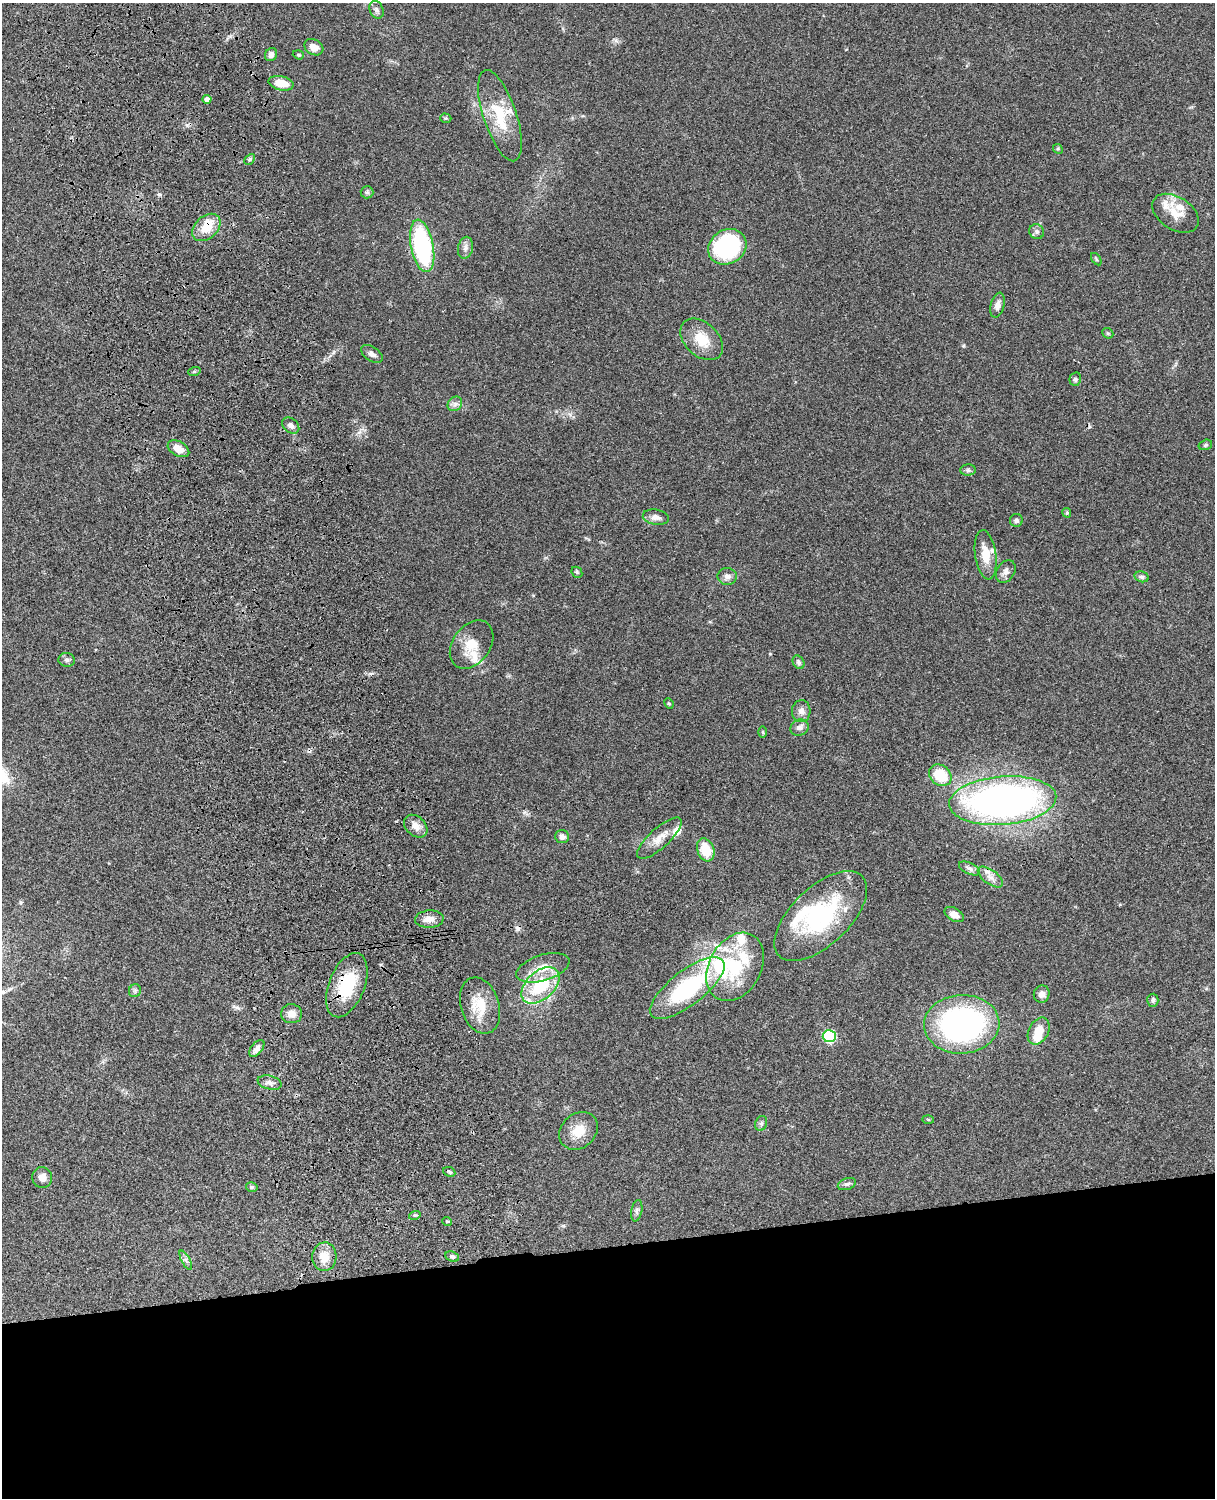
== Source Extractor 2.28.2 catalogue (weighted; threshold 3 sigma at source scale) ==
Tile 11 of 4 x 3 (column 3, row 3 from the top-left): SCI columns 2545-3757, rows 277-1772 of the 5088 x 4927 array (HDU 1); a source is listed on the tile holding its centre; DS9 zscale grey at full resolution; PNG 1217 x 1500 px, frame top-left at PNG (2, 3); each listed source drawn as its Kron ellipse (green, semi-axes under 4 px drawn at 4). Shown black and unused: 17% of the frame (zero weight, under 3 of 4 exposures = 6% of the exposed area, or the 3 px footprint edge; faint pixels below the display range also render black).
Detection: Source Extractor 2.28.2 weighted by HDU 2 'WHT'; one run over the whole footprint, this tile lists its part. Background 0.0795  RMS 0.0058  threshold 0.0262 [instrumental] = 3 sigma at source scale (4.5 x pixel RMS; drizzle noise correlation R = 1.50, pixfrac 1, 0.05/0.05 arcsec/px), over >= 5 px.
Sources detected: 102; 1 inside a brighter object's white glare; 3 cosmic-ray / hot-pixel residue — neither listed nor drawn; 15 inside a brighter listed object's ellipse — not listed separately; the other 83 listed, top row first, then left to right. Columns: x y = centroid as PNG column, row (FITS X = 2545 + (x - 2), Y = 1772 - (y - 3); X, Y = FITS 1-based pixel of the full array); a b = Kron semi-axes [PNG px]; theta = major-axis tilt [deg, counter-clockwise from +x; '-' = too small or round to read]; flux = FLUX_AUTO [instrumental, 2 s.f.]
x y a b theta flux
376 10 9 6 -69 1.9
314 47 10 7 -30 5.1
271 55 7 6 - 2.7
298 55 6 4 -19 0.71
281 83 13 7 -12 9.3
207 99 4 4 - 2.4
500 116 48 16 -71 23
446 118 6 4 -18 0.77
1058 149 5 4 - 0.75
250 159 6 4 46 0.93
367 192 6 6 - 1.1
1176 213 26 16 -33 10
206 227 16 11 42 11
1037 232 8 7 - 1.7
422 246 26 11 -79 80
727 247 20 17 33 74
465 248 11 7 79 2.7
1096 259 7 3 -55 0.76
997 305 12 7 76 3.7
1108 333 6 5 - 0.77
702 339 25 16 -43 13
372 354 12 7 -34 2.4
194 372 6 4 19 0.78
1075 379 7 5 77 1.4
455 404 8 6 45 2.2
291 426 9 7 -39 2.5
1205 445 7 5 16 1
178 449 12 7 -30 5.7
968 470 8 5 1 1.3
1067 513 5 4 - 0.94
656 517 13 7 -10 3.4
1016 520 6 6 - 1.8
986 555 25 10 -82 10
577 572 6 5 - 0.87
1006 572 12 8 59 2.9
727 576 9 8 - 2.9
1142 577 7 5 -13 1.2
472 645 27 18 54 12
67 660 8 7 - 1.7
798 662 7 5 -59 1.4
669 703 5 4 - 0.7
801 711 11 9 86 3.2
799 728 9 7 28 2.8
763 732 5 3 - 0.6
940 775 12 10 -41 19
1003 801 54 24 5 300
416 826 13 9 -42 4.6
562 837 7 6 - 2.5
659 838 28 10 42 7.5
706 850 12 8 -70 14
969 868 11 5 -25 2.3
990 877 14 7 -36 3.9
954 915 10 6 -31 4.4
821 916 58 29 44 64
429 919 14 8 4 4.4
735 967 36 26 61 36
543 968 27 13 18 11
347 985 34 18 68 27
540 985 22 14 42 31
687 988 45 17 38 65
135 991 6 6 - 1.3
1042 994 8 8 - 3.4
1153 1000 6 5 - 1.3
480 1006 29 19 -72 17
292 1014 10 9 - 4.9
962 1024 37 29 3 160
1039 1031 14 10 62 9.4
829 1036 6 6 - 59
257 1048 10 5 52 2.8
270 1083 12 7 -13 2.7
928 1120 5 3 - 0.62
761 1123 8 6 69 1.3
578 1131 21 17 41 10
449 1172 6 4 -24 0.9
42 1178 10 9 - 3.6
847 1184 9 5 19 1.5
252 1187 6 4 -15 0.89
637 1211 11 5 79 1.7
415 1215 6 3 16 0.79
447 1221 5 3 - 0.57
452 1256 7 5 -24 1.4
324 1257 14 12 86 7.6
186 1260 10 4 -61 1.6
Overlapping masked pixels (flux is a lower limit): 2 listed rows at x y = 206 227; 347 985